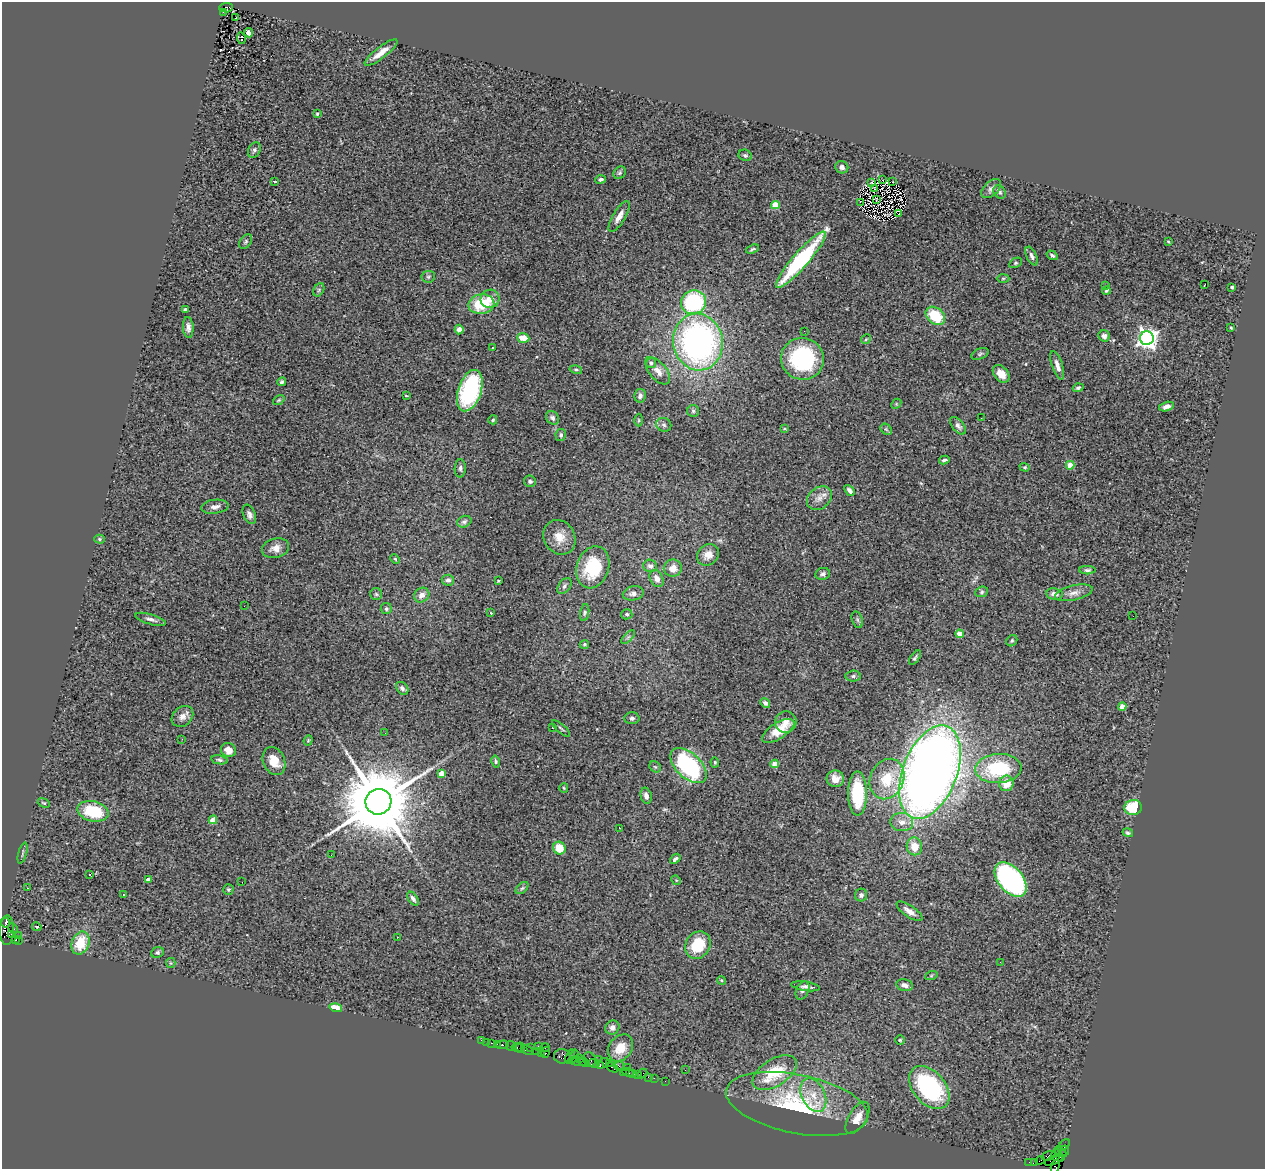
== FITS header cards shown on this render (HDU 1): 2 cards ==
NAXIS1  =                 1263
NAXIS2  =                 1167

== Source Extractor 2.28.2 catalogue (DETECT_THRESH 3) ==
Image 1263 x 1167 px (HDU 1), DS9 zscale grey, 1 PNG px = 1 image px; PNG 1267 x 1171 px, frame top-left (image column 1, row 1167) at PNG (2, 2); each listed source drawn as its Kron ellipse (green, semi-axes under 4 px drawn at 4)
Background 5.5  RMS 0.14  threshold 0.409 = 3 sigma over >= 5 px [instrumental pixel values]
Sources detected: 255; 1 with non-positive FLUX_AUTO (blend fragments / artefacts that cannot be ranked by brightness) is neither listed nor drawn; the other 254 listed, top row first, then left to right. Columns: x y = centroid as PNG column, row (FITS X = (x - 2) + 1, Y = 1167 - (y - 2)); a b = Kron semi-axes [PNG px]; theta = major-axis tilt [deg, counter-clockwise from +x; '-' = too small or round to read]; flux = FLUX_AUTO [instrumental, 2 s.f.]
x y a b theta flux
226 8 7 4 5 2000
223 12 3 2 - 380
236 18 3 2 - 40
248 33 5 4 - 37
241 38 6 3 -83 87
381 53 20 6 38 94
317 114 3 3 - 9.5
254 150 8 6 64 23
745 155 7 5 -24 17
842 167 6 6 - 36
620 173 7 5 47 19
601 179 5 4 - 21
883 180 2 2 - 0.82
275 181 3 2 - 8.9
871 182 2 2 - 1.9
893 182 2 2 - 4.8
874 189 3 2 - 5.9
991 189 11 7 44 42
1000 192 7 5 -51 20
876 199 4 3 - 3.9
860 202 3 2 - 13
775 205 4 4 - 220
899 214 3 2 - 0.36
619 216 18 6 59 71
246 242 8 5 52 18
1168 242 4 3 - 7.4
753 249 7 3 18 14
1052 255 6 4 -33 20
1032 256 10 5 -66 29
801 260 36 8 49 1100
1015 263 7 4 27 15
428 277 7 5 7 18
1003 278 6 4 1 14
1205 284 3 2 - 49
1106 286 3 2 - 17
1232 287 3 3 - 21
319 290 7 5 61 18
1106 291 4 4 - 13
490 299 9 9 - 93
693 302 12 12 - 920
481 304 13 10 10 340
185 310 4 3 - 35
935 316 11 8 -39 330
188 327 10 5 -86 39
1231 328 3 2 - 7.8
459 329 5 4 - 49
804 331 2 2 - 27
1104 336 6 5 - 37
523 338 6 4 -18 130
1147 338 7 7 - 5800
866 339 5 4 - 12
698 342 28 25 -80 3000
492 348 3 2 - 19
980 354 9 5 23 19
802 359 21 21 - 960
651 363 6 5 - 24
1057 365 15 5 -72 57
576 370 6 4 -14 15
658 371 16 8 -50 75
1001 374 10 7 -49 84
282 382 4 3 - 16
1078 388 5 4 - 18
470 391 21 11 72 1000
406 396 3 2 - 7.9
640 396 7 5 79 37
279 400 6 4 36 13
896 404 6 4 46 11
1166 406 8 4 14 37
693 411 6 6 - 18
552 418 7 6 - 27
981 418 2 2 - 5.9
493 420 4 4 - 17
639 420 6 4 -90 13
664 425 8 6 -24 25
958 426 10 5 -49 31
784 429 4 2 - 7.4
886 429 6 5 - 15
561 435 6 5 - 24
944 460 5 3 - 17
1070 465 4 4 - 190
1025 467 5 4 - 12
460 468 9 5 88 27
530 481 6 5 - 22
849 490 6 4 -48 28
819 498 14 10 40 72
215 507 14 7 7 50
249 514 10 6 -67 34
464 522 7 5 22 24
559 537 18 15 -58 140
99 539 5 4 - 15
275 548 14 9 14 69
708 555 12 10 40 78
395 559 5 4 - 12
650 566 7 6 - 28
593 567 21 16 71 440
673 568 9 8 - 78
1087 570 8 4 1 21
823 574 7 6 - 26
657 579 9 6 -60 52
448 580 6 5 - 32
498 581 4 3 - 7.4
564 586 9 5 53 27
982 592 6 5 - 15
633 593 10 7 11 41
1074 593 19 7 13 67
376 594 6 6 - 16
1054 594 8 5 -9 55
422 595 8 7 - 61
244 606 2 2 - 19
386 609 5 5 - 22
491 613 3 2 - 5.8
585 613 8 4 80 18
627 614 5 5 - 18
1133 616 2 2 - 13
151 619 16 5 -16 37
857 620 8 5 -70 20
960 634 4 4 - 120
628 637 9 3 45 17
1012 641 6 5 - 15
584 644 5 4 - 13
915 658 8 4 54 17
853 676 7 5 2 19
402 688 7 5 -48 23
765 703 5 4 - 32
1122 707 4 4 - 120
182 716 12 9 41 65
632 718 7 6 - 23
786 722 11 10 - 60
552 727 3 2 - 10
561 728 11 2 -42 12
778 731 18 8 32 180
385 733 2 2 - 16
182 739 3 2 - 13
308 740 5 4 - 10
228 750 8 7 - 97
219 760 8 4 -11 18
274 761 14 11 -66 150
496 761 6 4 -77 16
715 762 5 4 - 11
775 764 4 4 - 190
688 766 22 12 -43 1100
655 767 6 5 - 14
998 769 23 14 3 630
930 772 49 27 69 12000
441 773 4 4 - 100
835 779 8 8 - 71
887 779 21 16 66 300
1006 783 8 7 - 130
564 788 5 4 - 9.3
858 793 22 9 -90 450
646 796 8 5 -76 41
378 802 13 12 - 120000
44 803 6 4 -20 13
1133 807 8 7 - 340
93 811 16 10 -13 400
213 820 4 4 - 170
902 822 11 9 -5 70
620 828 3 2 - 34
1128 833 5 3 - 18
914 846 9 7 -79 130
559 848 6 6 - 160
23 853 11 3 75 20
331 855 2 2 - 18
675 859 6 3 39 23
90 875 3 2 - 13
1011 879 20 12 -50 2200
148 880 4 4 - 64
676 880 5 4 - 8.8
242 882 2 2 - 9.9
27 888 3 2 - 8.4
522 888 7 4 44 19
228 889 5 5 - 15
124 895 3 2 - 18
861 895 6 6 - 27
413 899 8 4 -55 31
909 911 15 5 -34 61
5 923 5 3 - 750
37 927 5 3 - 11
13 929 5 3 - 440
7 930 15 7 88 4100
11 935 3 3 - 1800
18 935 2 2 - 95
397 937 2 2 - 17
16 940 3 3 - 240
19 940 2 2 - 160
80 943 12 8 68 250
698 945 14 12 57 320
157 952 6 5 - 20
1000 962 2 2 - 160
171 963 5 4 - 12
931 976 6 4 19 11
721 980 4 3 - 8.8
905 985 8 6 -13 37
805 986 14 4 -8 36
802 990 9 6 66 28
336 1008 6 4 -16 140
612 1027 7 7 - 39
481 1040 2 2 - 72
900 1040 4 4 - 11
487 1042 2 2 - 46
491 1043 3 2 - 350
497 1044 2 2 - 70
503 1045 6 3 2 790
511 1046 5 2 - 130
538 1046 3 2 - 790
517 1047 5 3 - 700
545 1047 4 3 - 630
521 1048 5 2 - 550
531 1048 3 3 - 400
621 1048 14 11 51 150
527 1050 7 4 -25 1500
537 1052 2 2 - 150
546 1052 5 3 - 500
542 1054 3 2 - 310
562 1056 8 7 - 2100
570 1056 7 3 72 690
574 1056 6 3 78 2200
580 1058 4 2 - 370
589 1059 7 6 - 1400
599 1060 2 2 - 24
578 1062 9 3 -10 1400
584 1062 5 4 - 870
594 1063 5 3 - 620
603 1063 7 3 32 510
609 1063 2 2 - 540
600 1065 4 2 - 320
619 1066 5 3 - 580
612 1067 7 3 -28 350
627 1067 3 2 - 340
685 1070 3 2 - 10
623 1072 3 2 - 220
628 1072 5 3 - 780
775 1073 25 13 32 400
632 1074 3 3 - 330
642 1074 5 2 - 880
637 1075 3 2 - 350
648 1077 2 2 - 140
654 1078 2 2 - 190
665 1081 2 2 - 110
929 1087 25 16 -50 1100
813 1095 18 11 -64 150
797 1104 72 29 -11 970
857 1118 18 8 59 96
1064 1145 7 3 46 750
1065 1151 5 3 - 710
1060 1152 7 3 -39 990
1056 1155 6 3 89 1100
1049 1156 7 4 16 1900
1060 1157 3 3 - 230
1040 1160 5 2 - 310
1054 1160 9 4 23 1300
1029 1162 2 2 - 80
1034 1163 4 2 - 310
1055 1167 6 4 80 240
At the frame edge (FLAGS 8, measured only in part): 1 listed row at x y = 1055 1167
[1 non-positive-flux detection neither listed nor drawn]